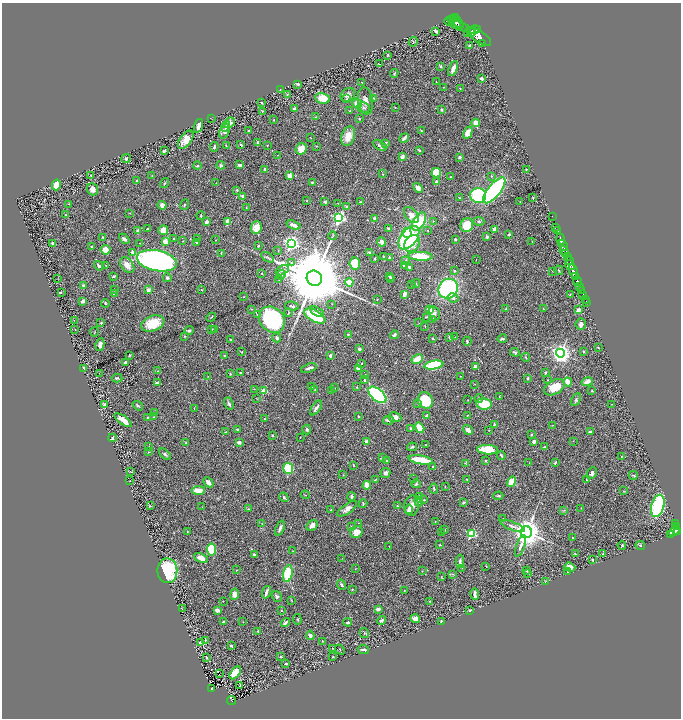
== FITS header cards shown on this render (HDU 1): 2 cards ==
NAXIS1  =                 1357
NAXIS2  =                 1432

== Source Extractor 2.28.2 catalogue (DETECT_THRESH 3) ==
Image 1357 x 1432 px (HDU 1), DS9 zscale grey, zoomed out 1/2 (1 PNG px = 2 x 2 image px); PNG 683 x 720 px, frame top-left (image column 1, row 1431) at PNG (2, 3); each listed source drawn as its Kron ellipse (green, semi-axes under 4 px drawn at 4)
Background 0.465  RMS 0.026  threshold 0.0772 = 3 sigma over >= 5 px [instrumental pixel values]
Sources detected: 514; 23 cannot appear on this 1/2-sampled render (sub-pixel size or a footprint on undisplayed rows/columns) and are neither listed nor drawn; the other 491 listed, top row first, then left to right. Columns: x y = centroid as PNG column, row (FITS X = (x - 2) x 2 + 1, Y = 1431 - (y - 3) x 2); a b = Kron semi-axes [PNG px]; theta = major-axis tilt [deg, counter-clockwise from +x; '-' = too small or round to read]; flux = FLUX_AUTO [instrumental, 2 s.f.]
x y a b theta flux
455 17 4 3 - 670
453 18 2 2 - 330
451 19 3 2 - 400
449 21 5 3 - 230
455 23 7 3 -52 920
459 23 7 3 -56 850
460 26 11 3 -18 950
477 29 2 1 - 290
474 30 5 2 - 950
436 31 4 2 - 6.3
472 32 4 2 - 690
468 33 2 1 - 200
479 36 14 5 -32 2600
413 42 5 3 - 3.7
483 43 3 2 - 59
470 46 3 3 - 10
388 55 4 2 - 3.5
379 64 2 1 - 2
441 66 3 3 - 8.9
453 68 8 3 69 22
394 73 4 2 - 4.5
481 79 3 2 - 17
436 82 2 1 - 2.5
362 83 2 2 - 2.1
298 84 3 2 - 5.6
444 87 3 2 - 2
460 88 2 2 - 2.8
280 89 2 1 - 2.3
287 95 3 3 - 3.4
348 95 8 6 42 18
323 98 7 5 -10 89
373 98 3 2 - 2.5
346 99 3 3 - 3.7
365 101 14 7 -82 32
261 102 3 2 - 3.2
357 104 5 4 - 63
363 107 6 5 - 14
395 107 2 2 - 1.6
294 109 3 3 - 16
441 110 3 3 - 6.8
263 111 4 3 - 5.3
350 111 3 2 - 4.7
315 117 3 3 - 2.7
211 118 2 1 - 1.4
359 119 3 2 - 4.5
274 120 2 2 - 4.6
229 123 6 4 31 18
476 123 4 4 - 36
198 126 7 3 71 28
226 126 5 3 - 8.6
224 131 8 5 71 26
249 131 3 2 - 6
421 131 3 3 - 4.3
468 133 6 4 61 44
348 136 10 6 72 72
310 138 2 2 - 2
404 138 5 2 - 16
186 140 10 5 54 54
257 142 3 2 - 5.8
386 143 3 2 - 12
241 145 3 2 - 7
380 145 8 4 -30 12
226 146 3 2 - 2.7
267 146 3 2 - 1.7
317 146 3 2 - 2.2
214 147 5 3 - 9.1
301 149 6 5 - 58
419 150 3 2 - 4.7
164 151 4 3 - 13
278 155 2 1 - 1.7
402 157 4 3 - 19
459 157 2 2 - 12
126 159 4 4 - 9.3
221 165 4 4 - 8.4
240 165 4 2 - 16
197 166 4 3 - 7
265 169 3 2 - 6.4
526 169 2 2 - 2.6
436 173 5 4 - 110
383 174 2 2 - 2
91 175 4 2 - 3.5
152 176 3 3 - 2.9
290 176 2 2 - 86
491 176 3 2 - 2.9
451 177 3 2 - 4.5
136 181 3 2 - 3.8
312 182 4 3 - 6.4
436 182 4 3 - 10
164 183 5 3 - 7
216 183 2 1 - 1.3
56 185 5 4 - 85
418 188 5 4 - 18
93 189 6 5 - 26
237 190 2 2 - 10
494 190 16 6 50 960
478 195 8 7 - 370
243 196 2 2 - 57
533 197 2 2 - 3.2
459 198 3 3 - 3.5
307 201 2 2 - 2.3
325 202 3 3 - 9.6
361 202 3 2 - 3.2
520 202 2 2 - 2.4
338 203 3 2 - 2
68 204 2 2 - 1.7
162 205 4 4 - 28
184 205 5 3 - 4.8
346 206 4 3 - 6.7
246 207 3 2 - 1.7
130 213 3 2 - 3
65 214 2 2 - 2.3
201 215 4 2 - 5.3
411 215 9 5 -51 40
552 216 2 1 - 8.7
339 218 4 4 - 810
375 218 3 2 - 19
433 221 3 3 - 2.7
479 221 5 3 - 6.3
207 222 3 3 - 14
228 222 3 3 - 48
419 222 10 5 58 340
294 225 7 3 -20 30
467 225 7 6 - 83
148 228 2 2 - 5.3
256 228 6 5 - 78
388 228 2 2 - 5.6
556 228 3 1 - 15
494 229 2 2 - 74
163 230 5 5 - 39
558 230 2 1 - 7.5
138 231 3 3 - 17
428 231 2 2 - 3.1
407 233 5 4 - 69
509 234 3 2 - 6.6
333 236 4 2 - 4.2
103 237 3 2 - 3.3
487 237 4 3 - 8.2
174 238 3 2 - 7.4
409 238 13 8 52 560
124 239 6 3 -43 17
197 239 3 3 - 5.4
455 239 2 2 - 8.9
561 239 6 2 -67 600
215 240 3 2 - 2.1
165 241 2 2 - 92
183 241 3 2 - 2
532 241 4 1 - 1.5
196 242 3 3 - 6.3
382 242 4 3 - 22
53 243 3 2 - 16
139 243 2 2 - 1.5
291 243 4 4 - 1600
412 244 9 7 52 65
259 245 3 2 - 3.8
563 245 6 2 -65 660
91 247 3 2 - 6.7
106 250 5 4 - 50
278 251 2 2 - 1.7
564 251 5 3 - 290
132 252 4 3 - 12
221 253 4 1 - 2.4
369 253 2 2 - 14
565 254 3 2 - 230
384 256 3 2 - 4.1
420 256 12 4 -3 190
568 256 3 3 - 180
267 257 7 3 -34 7.5
389 258 3 3 - 4
375 259 2 2 - 5.1
406 260 3 3 - 3.5
476 260 2 1 - 1.3
157 261 20 10 -12 1700
570 261 4 1 - 190
292 263 4 2 - 5.4
355 263 6 5 - 130
106 265 2 1 - 2.6
127 265 9 5 -51 32
570 265 5 3 - 660
99 266 5 3 - 11
404 266 3 3 - 14
410 267 3 2 - 7.9
282 270 7 4 30 11
559 270 5 2 - 3.1
454 271 4 3 - 4.8
552 271 2 2 - 1.9
573 271 7 3 -75 1300
262 274 2 1 - 2.7
281 275 5 4 - 10
113 276 3 2 - 8.6
390 276 3 3 - 3.6
576 277 2 2 - 190
167 278 4 4 - 9.3
314 278 8 7 - 93000
391 278 3 2 - 4.3
58 279 3 2 - 1.4
279 280 4 3 - 3.8
577 281 5 3 - 440
349 282 4 4 - 57
416 283 4 2 - 3.2
83 285 3 3 - 12
411 285 2 2 - 2.2
580 286 3 1 - 110
448 289 10 9 - 680
115 290 3 2 - 6.4
148 290 4 3 - 16
202 290 3 2 - 2.7
581 290 2 1 - 25
61 292 4 2 - 4.6
114 293 3 2 - 6.1
404 294 4 3 - 27
570 294 2 2 - 2.8
583 294 2 1 - 21
244 297 2 2 - 2.1
453 298 5 4 - 19
377 300 2 2 - 1.7
585 300 4 1 - 7.5
83 301 3 3 - 15
105 303 4 2 - 4.7
587 303 2 1 - 1.5
332 304 3 2 - 2.4
292 306 7 3 -12 7.7
506 308 3 2 - 5.5
543 308 2 1 - 1.9
252 309 2 2 - 3.2
430 309 4 3 - 83
578 310 3 3 - 24
317 311 7 3 -31 18
288 313 4 2 - 3.8
434 313 7 5 -75 15
257 314 3 2 - 3.1
315 316 12 5 -29 260
211 317 5 2 - 3.8
426 317 4 2 - 3.5
433 319 4 3 - 5.7
74 320 2 2 - 2.1
272 320 14 12 -50 720
101 323 4 3 - 5.5
153 323 12 7 20 130
419 323 3 2 - 2.2
581 324 5 5 - 15
425 326 4 2 - 2.1
212 329 3 2 - 3.3
75 330 2 1 - 1.1
189 330 4 3 - 11
214 330 3 3 - 2.9
94 332 4 2 - 3.2
348 334 3 2 - 8.2
394 335 4 3 - 18
185 336 3 3 - 5.6
449 337 3 3 - 7.6
455 337 3 2 - 2.4
277 338 4 4 - 10
433 338 3 2 - 6.6
502 339 5 2 - 11
231 340 3 2 - 7.5
467 341 4 2 - 6
100 345 6 4 81 24
598 347 3 2 - 2.8
359 349 3 3 - 11
583 351 3 3 - 6
242 352 3 2 - 2.6
515 352 5 2 - 7.6
560 353 4 4 - 3100
129 355 3 2 - 3.9
225 355 3 2 - 4.3
330 355 3 3 - 14
526 358 4 2 - 3.6
417 359 6 3 29 110
125 362 4 2 - 16
362 363 2 2 - 3.3
434 365 9 4 10 340
475 366 4 3 - 10
84 368 3 2 - 6.2
309 368 8 3 19 17
359 368 3 2 - 30
158 371 2 2 - 4.2
545 372 3 2 - 8.4
99 373 2 1 - 1.1
241 373 3 2 - 12
230 374 3 3 - 4.1
365 374 3 2 - 2
208 376 2 2 - 1.5
460 376 3 2 - 2
117 378 5 3 - 7
528 378 4 2 - 8.3
364 380 4 2 - 5
547 380 2 2 - 3
568 382 4 3 - 55
587 382 6 4 13 34
157 383 4 3 - 12
475 384 2 1 - 1.4
311 387 3 2 - 5.8
357 387 3 2 - 2.7
554 387 11 7 28 91
335 388 2 2 - 2
254 389 3 2 - 2.4
315 390 3 3 - 3.6
264 391 2 2 - 100
331 391 4 3 - 5.1
592 391 2 2 - 4.6
377 395 11 5 -40 650
499 397 3 2 - 2.5
256 398 2 1 - 1.4
479 398 4 4 - 6.7
425 400 8 7 - 190
468 400 2 1 - 1.7
576 400 7 4 60 8.7
104 404 2 2 - 55
229 404 6 3 -63 11
418 404 4 3 - 5.9
484 404 7 5 -9 190
612 404 2 1 - 1.6
138 406 5 3 - 6.5
194 408 2 2 - 2
316 408 8 3 55 18
155 412 3 2 - 2.7
427 415 3 3 - 4.8
467 415 3 2 - 2.1
148 417 2 2 - 11
154 417 2 2 - 3.4
359 417 2 2 - 3.3
395 417 6 5 - 25
264 419 3 2 - 3.6
123 420 10 4 -35 38
389 420 6 3 -4 26
494 424 3 2 - 5.7
553 425 4 2 - 3
411 428 3 3 - 8.6
420 428 5 4 - 76
237 429 2 2 - 6.4
307 430 5 2 - 10
468 430 5 3 - 30
488 430 3 2 - 2
590 431 3 2 - 8.1
225 432 3 2 - 2.1
531 434 2 2 - 5.3
272 435 2 2 - 4.7
300 437 2 1 - 1.4
112 438 4 3 - 12
573 441 2 1 - 1.2
239 442 3 2 - 21
366 442 4 3 - 17
534 442 3 3 - 21
186 443 3 2 - 3.6
425 445 2 2 - 1.7
148 446 2 2 - 3.5
412 447 5 2 - 7.7
545 447 3 3 - 5.3
487 450 10 5 -3 120
149 452 3 2 - 2.7
165 454 7 4 -42 10
501 455 5 2 - 9.5
621 456 2 2 - 2.4
382 458 4 3 - 5.1
421 460 12 3 -10 190
387 461 2 2 - 2.1
486 461 2 2 - 4.7
465 463 4 2 - 2.3
529 463 3 2 - 1.5
555 463 4 2 - 7.6
353 465 3 2 - 3
433 467 2 2 - 4.6
288 469 5 5 - 200
131 472 3 2 - 1.6
385 473 5 4 - 14
592 473 6 4 61 11
343 475 3 2 - 1.6
633 475 4 2 - 5.2
375 479 4 2 - 3
414 479 2 1 - 1.7
467 479 2 2 - 3.6
586 480 2 2 - 3.2
130 481 2 1 - 1.3
208 482 6 3 -45 32
512 482 5 4 - 95
416 484 4 4 - 6.9
367 485 4 3 - 62
445 487 3 1 - 1.6
434 489 5 2 - 7.3
198 490 6 3 3 69
624 491 4 2 - 2.9
305 495 4 2 - 3.1
419 496 4 2 - 3.5
498 496 5 2 - 7.4
284 497 5 4 - 7.7
351 497 4 3 - 12
424 500 3 2 - 2.8
419 501 5 3 - 7.7
463 502 4 3 - 8.2
363 504 4 3 - 6.3
150 506 3 3 - 3.4
397 506 3 2 - 3.9
412 506 10 7 86 31
658 506 11 6 73 460
202 507 2 1 - 1.4
581 508 2 2 - 2
248 509 3 3 - 3.5
347 509 12 4 35 25
409 509 5 3 - 40
331 510 3 3 - 3.4
564 510 4 3 - 4.8
503 519 3 2 - 2.4
435 521 2 2 - 2.3
358 523 2 2 - 1.4
262 524 3 2 - 2.7
675 524 3 2 - 130
312 526 6 4 28 25
513 526 12 3 -20 18
351 527 4 2 - 4.2
676 527 2 2 - 140
280 528 8 3 67 19
444 530 2 2 - 3.6
187 531 2 1 - 1.6
674 531 6 4 52 130
678 531 3 2 - 200
356 532 6 5 - 44
526 532 6 5 - 7000
441 533 2 2 - 2.2
471 533 3 3 - 480
670 535 2 2 - 26
572 537 2 1 - 2.6
440 545 3 2 - 3.6
622 545 4 2 - 3.8
640 545 5 3 - 4.6
389 546 2 1 - 2.6
520 546 11 3 69 15
211 549 6 4 -82 200
293 551 3 2 - 2.4
254 554 3 3 - 7.1
575 554 3 2 - 1.9
603 554 3 3 - 4.5
201 558 7 4 -24 37
342 558 2 1 - 1.4
592 560 2 2 - 5.2
460 561 7 3 89 10
486 566 3 2 - 1.7
570 567 5 4 - 24
462 568 2 1 - 1.3
355 569 3 1 - 2.1
236 570 2 2 - 2.3
167 571 12 10 -89 350
422 571 2 2 - 2
527 571 3 2 - 2.7
568 572 2 2 - 2.4
528 573 3 2 - 3.4
288 574 8 4 79 170
453 574 3 3 - 4
441 577 3 2 - 2.6
545 581 2 1 - 1.4
341 585 5 3 - 7.9
352 589 3 2 - 3.4
404 590 2 2 - 1.9
266 592 6 2 70 19
235 594 5 4 - 34
475 594 6 2 -82 23
277 596 6 4 -56 11
291 600 4 2 - 3
223 601 2 2 - 1.8
430 601 3 2 - 2.7
182 608 2 1 - 1.3
378 609 4 3 - 23
217 610 3 3 - 22
281 610 2 2 - 3.8
470 611 3 2 - 5.5
297 619 5 3 - 4.7
415 619 5 4 - 32
381 620 5 3 - 10
441 621 2 2 - 5.8
224 622 3 2 - 17
243 622 2 2 - 2.3
348 622 4 3 - 10
285 623 5 2 - 11
258 631 3 3 - 3.4
364 633 5 3 - 4.8
310 635 4 4 - 11
205 640 3 3 - 4.2
322 641 2 2 - 2.5
201 643 3 3 - 47
231 645 2 2 - 6.9
332 648 2 1 - 2
340 650 5 2 - 2.8
363 650 6 2 -6 12
281 657 4 3 - 4.1
333 657 2 2 - 3.2
207 658 3 2 - 5.2
286 663 3 2 - 4.1
235 673 7 4 50 100
219 674 2 1 - 48
240 685 3 1 - 46
211 689 3 2 - 27
231 700 4 2 - 54
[23 sub-pixel or undisplayed-footprint detections neither listed nor drawn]